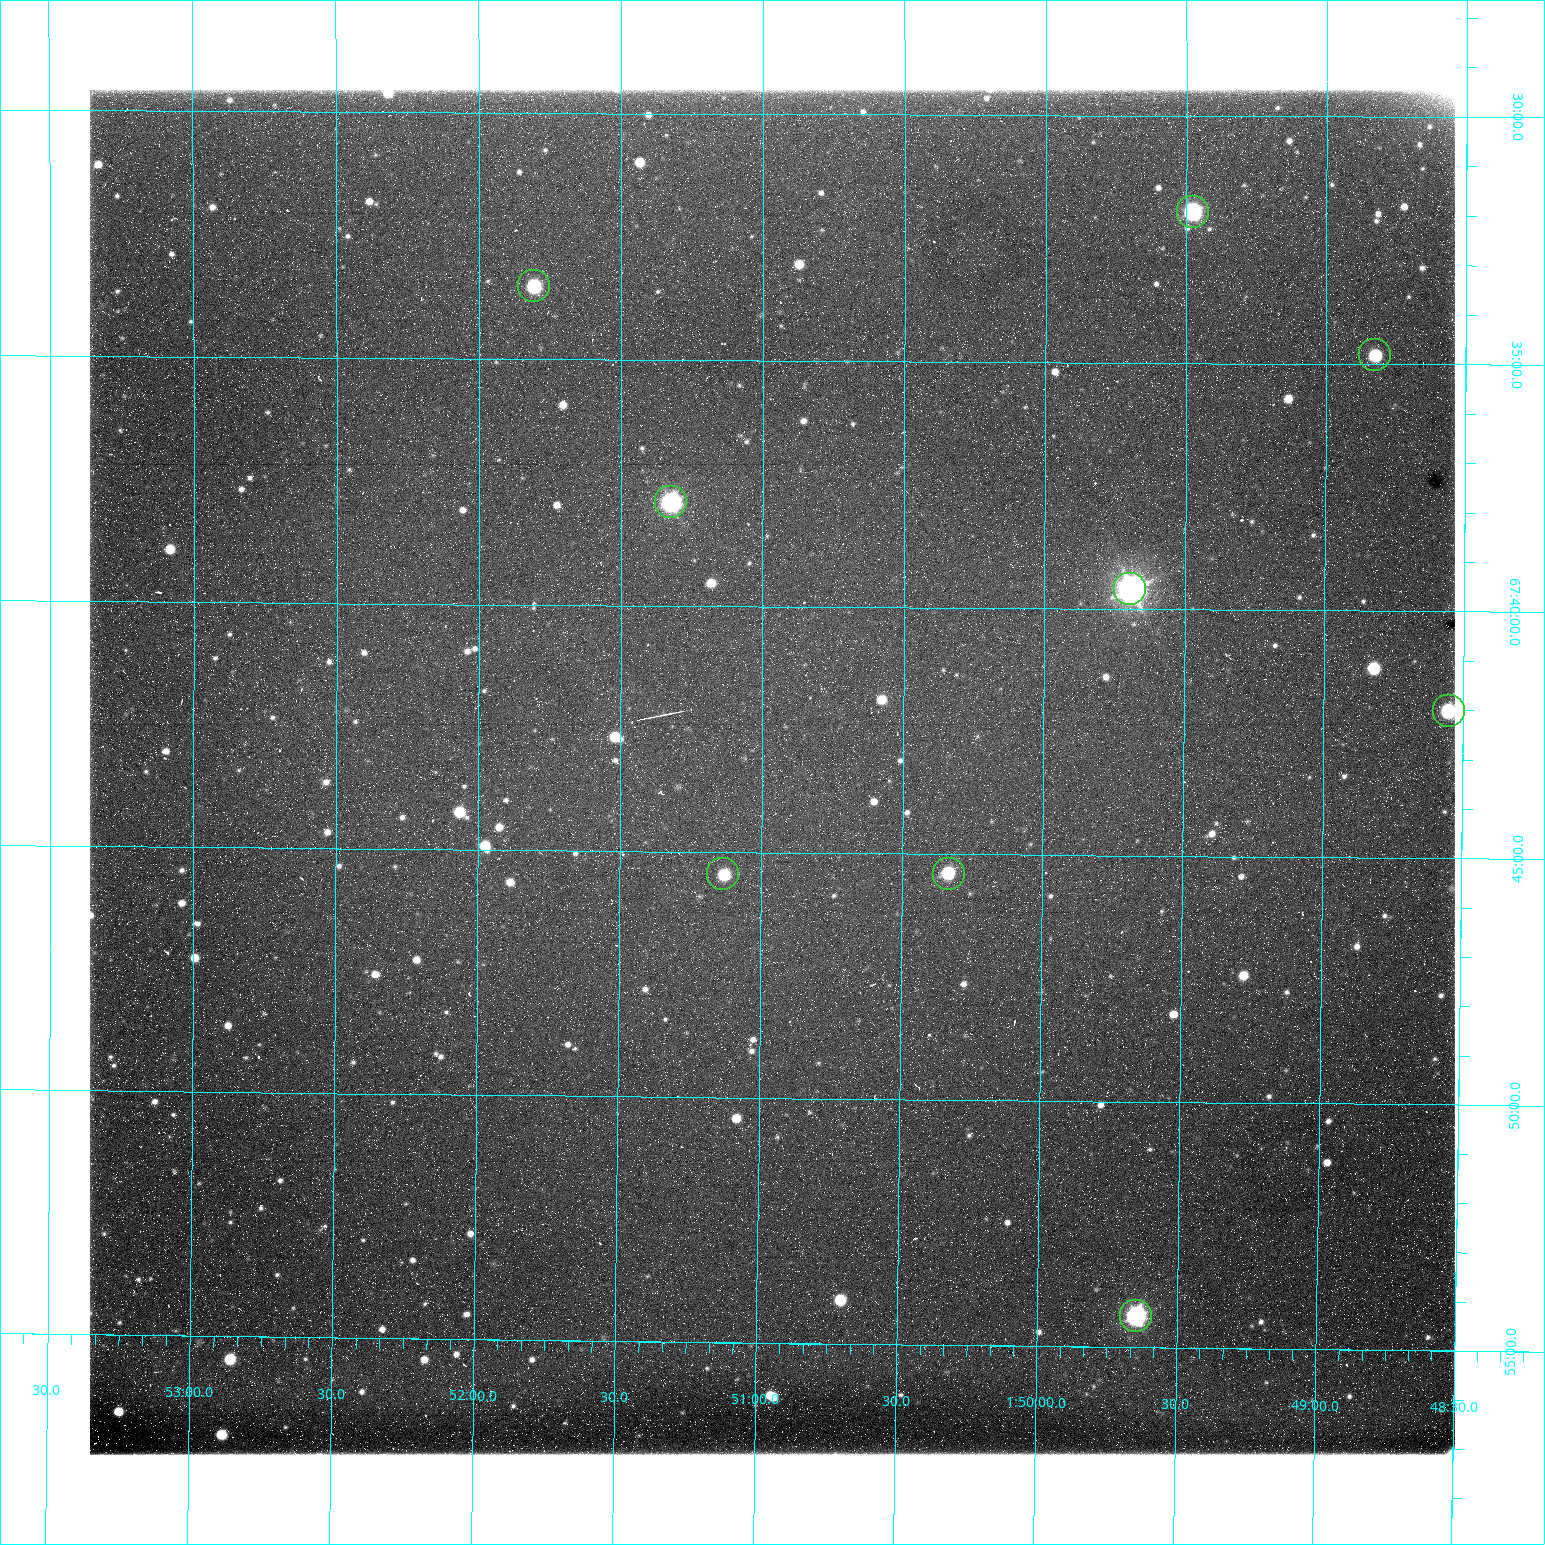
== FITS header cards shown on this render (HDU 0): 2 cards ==
NAXIS1  =                 1365 /fastest changing axis
NAXIS2  =                 1365 /next to fastest changing axis

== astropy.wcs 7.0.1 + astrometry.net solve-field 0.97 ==
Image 1365 x 1365 px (HDU 0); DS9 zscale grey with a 90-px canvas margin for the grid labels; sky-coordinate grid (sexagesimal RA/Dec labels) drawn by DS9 from the SOLVED WCS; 9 Tycho-2 reference stars matched to detected sources circled (green)
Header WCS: RA---TAN/DEC--TAN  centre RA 01:50:58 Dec +67:43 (27.74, +67.72 deg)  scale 1.22 arcsec/px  FOV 27.7' x 27.7'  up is +180 deg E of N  parity flipped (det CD > 0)
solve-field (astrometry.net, Tycho-2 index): VERIFIED the header's WCS against the Tycho-2 star catalogue (9 matches, 0 conflicts) and refined it, rather than solving blind
Solved WCS: RA---TAN-SIP/DEC--TAN-SIP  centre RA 01:50:58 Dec +67:43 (27.74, +67.72 deg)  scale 1.21 x 1.22 arcsec/px (non-square pixels)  FOV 27.5' x 27.8'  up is +180 deg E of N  parity flipped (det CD > 0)
The solver's refit moves the header's centre by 0.54 arcsec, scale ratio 0.9919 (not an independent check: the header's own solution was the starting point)
Tycho-2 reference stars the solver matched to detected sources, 9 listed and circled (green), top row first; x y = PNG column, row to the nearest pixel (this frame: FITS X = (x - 90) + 1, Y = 1365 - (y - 90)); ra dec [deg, ICRS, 3 dp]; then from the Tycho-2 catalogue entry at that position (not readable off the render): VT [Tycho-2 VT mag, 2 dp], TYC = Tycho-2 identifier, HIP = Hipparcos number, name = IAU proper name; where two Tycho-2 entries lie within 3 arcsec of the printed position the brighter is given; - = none
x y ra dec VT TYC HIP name
1193 212 27.369 +67.532 10.15 4310-718-1 - -
534 286 27.952 +67.559 11.39 4310-426-1 - -
1375 355 27.206 +67.580 11.67 4310-651-1 - -
671 502 27.831 +67.631 9.77 4310-576-1 8630 -
1130 589 27.423 +67.660 8.23 4310-882-1 8506 -
1449 711 27.138 +67.700 10.22 4310-786-1 - -
723 874 27.783 +67.758 12.12 4310-680-1 - -
949 874 27.583 +67.757 11.36 4310-210-1 - -
1136 1316 27.412 +67.906 9.68 4310-468-1 - -